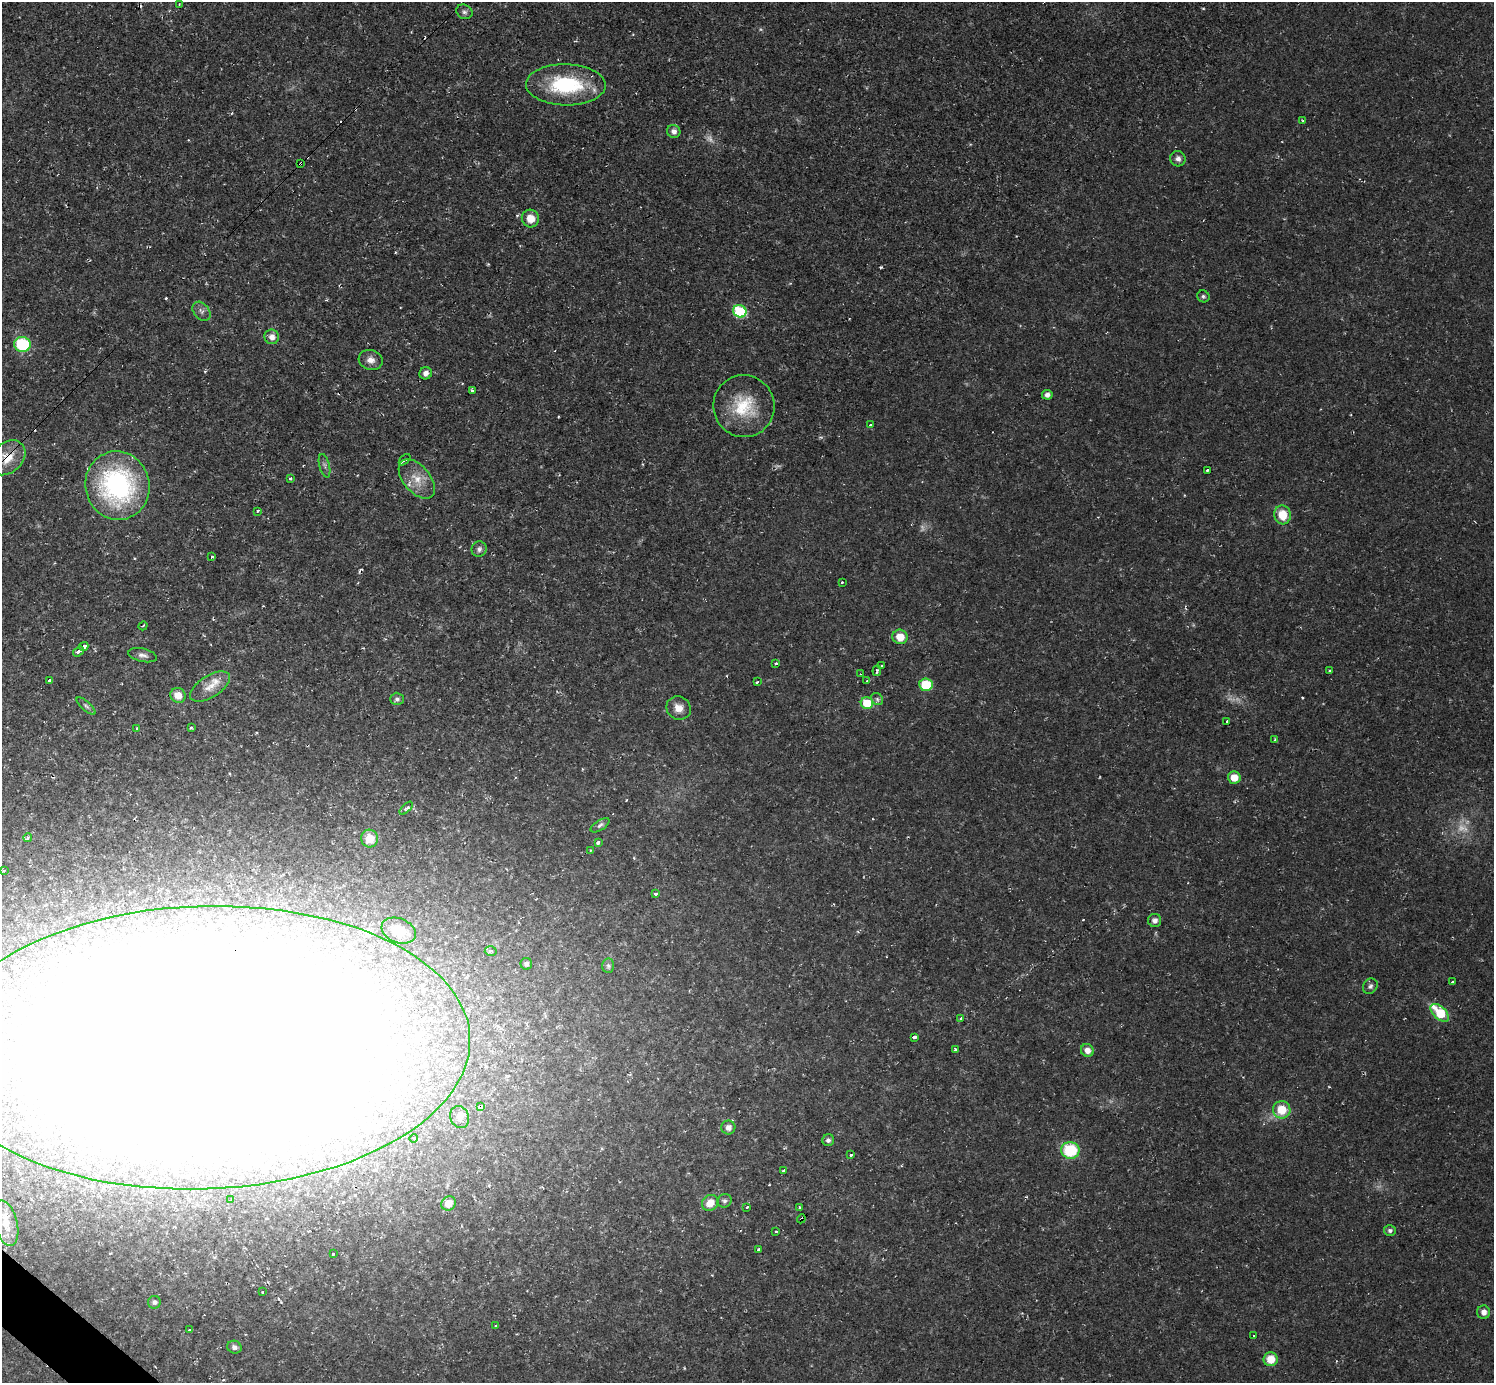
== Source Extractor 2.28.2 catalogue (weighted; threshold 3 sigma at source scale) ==
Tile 7 of 4 x 4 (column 3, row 2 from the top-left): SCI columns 2987-4478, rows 2916-4296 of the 5971 x 5973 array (HDU 1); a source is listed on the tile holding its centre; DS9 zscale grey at full resolution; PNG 1496 x 1385 px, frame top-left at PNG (2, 2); each listed source drawn as its Kron ellipse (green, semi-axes under 4 px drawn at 4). Shown black and unused: <1% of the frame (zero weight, under 2 of 3 exposures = <1% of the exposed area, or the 3 px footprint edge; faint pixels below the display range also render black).
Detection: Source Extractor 2.28.2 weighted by HDU 2 'WHT'; one run over the whole footprint, this tile lists its part. Background 0.0316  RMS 0.0069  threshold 0.031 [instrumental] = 3 sigma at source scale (4.5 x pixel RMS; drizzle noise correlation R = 1.50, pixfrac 1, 0.05/0.05 arcsec/px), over >= 5 px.
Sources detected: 127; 3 too faint to see at this stretch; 3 inside a brighter object's white glare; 11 cosmic-ray / hot-pixel residue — neither listed nor drawn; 3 inside a brighter listed object's ellipse — not listed separately; the other 107 listed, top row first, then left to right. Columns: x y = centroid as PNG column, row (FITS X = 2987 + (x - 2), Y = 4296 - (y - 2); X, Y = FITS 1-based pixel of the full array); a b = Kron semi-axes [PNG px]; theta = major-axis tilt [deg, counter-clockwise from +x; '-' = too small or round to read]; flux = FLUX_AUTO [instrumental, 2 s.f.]
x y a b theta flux
179 4 3 2 - 0.51
464 12 8 7 - 2.1
566 85 40 20 -1 56
1303 121 3 3 - 1.5
674 131 7 6 - 3.2
1178 159 8 7 - 2.8
301 163 3 3 - 4
530 218 9 8 - 8.8
1203 296 6 5 - 1.4
201 311 10 7 -49 3
740 311 7 6 - 41
272 337 7 7 - 4.9
22 344 8 7 - 42
371 360 12 10 -16 4.8
426 373 6 6 - 3.4
473 391 3 3 - 33
1047 395 5 5 - 3.2
744 406 31 30 - 32
871 425 3 3 - 2
8 458 20 14 43 13
405 460 7 3 45 2.5
324 466 12 5 -76 2.2
1207 470 3 3 - 1.6
290 479 3 3 - 4.8
417 479 23 13 -49 12
117 485 34 32 -73 120
258 511 3 3 - 2.2
1282 515 9 8 - 14
479 549 8 7 - 2.3
212 556 3 3 - 2.3
842 582 3 3 - 1.2
143 626 5 2 - 0.74
900 637 8 7 - 9.6
84 647 5 3 - 14
79 651 6 4 34 2.9
143 655 14 6 -13 3.2
776 663 3 3 - 1.9
882 665 3 3 - 5.5
1330 670 3 3 - 2.4
877 671 5 3 - 1.1
861 674 3 2 - 1.1
50 680 3 3 - 20
867 681 4 3 - 0.82
757 682 3 2 - 1.1
926 685 6 6 - 21
210 687 22 11 32 10
178 695 8 7 - 8.1
397 699 7 6 - 1.9
877 699 7 5 -48 1.5
867 703 6 6 - 20
86 706 12 4 -42 1.8
679 708 12 11 - 6.8
1227 721 3 3 - 2
191 727 4 3 - 0.84
137 728 3 2 - 0.83
1275 740 3 3 - 0.94
1234 777 6 6 - 9.1
406 808 8 3 44 1.3
600 825 11 5 33 2
28 838 4 4 - 2
369 839 9 8 - 9.9
598 842 4 3 - 3.9
590 850 4 3 - 1.1
3 871 3 3 - 0.89
656 894 3 3 - 1.8
1155 920 6 6 - 3
399 931 18 12 -22 14
491 951 6 4 4 2.1
526 964 6 5 - 1.9
608 966 7 6 - 1.5
1452 982 3 2 - 1.5
1370 986 8 7 - 2
1440 1013 11 6 -44 29
961 1018 4 3 - 3.6
914 1037 3 3 - 11
203 1048 268 141 2 3600
955 1049 3 3 - 1.9
1087 1050 6 6 - 4.7
481 1107 4 3 - 6.8
1282 1110 9 8 - 16
460 1117 11 9 -68 4.1
728 1128 7 7 - 3.7
414 1138 4 4 - 1.7
828 1140 6 5 - 2.1
1070 1150 9 8 - 35
851 1155 3 3 - 2.2
783 1170 3 3 - 9.8
231 1200 4 3 - 1.5
724 1201 7 6 - 1.8
449 1203 7 7 - 7.6
710 1203 8 7 - 8.1
747 1207 3 3 - 1.6
799 1207 3 3 - 2.1
801 1219 4 3 - 12
6 1223 23 11 -76 10
1390 1230 6 5 - 1.8
776 1232 3 3 - 1.8
758 1250 4 3 - 5.6
333 1254 3 3 - 3
262 1292 3 2 - 0.89
154 1302 6 6 - 1.7
1484 1312 6 6 - 3.8
495 1326 3 2 - 0.8
189 1330 4 3 - 2.4
1254 1335 3 2 - 0.74
234 1347 7 6 - 2.5
1271 1359 7 7 - 11
Overlapping masked pixels (flux is a lower limit): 5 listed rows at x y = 301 163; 8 458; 203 1048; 481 1107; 801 1219
Isophote crosses this tile's border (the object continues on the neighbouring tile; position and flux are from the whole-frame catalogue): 1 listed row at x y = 203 1048